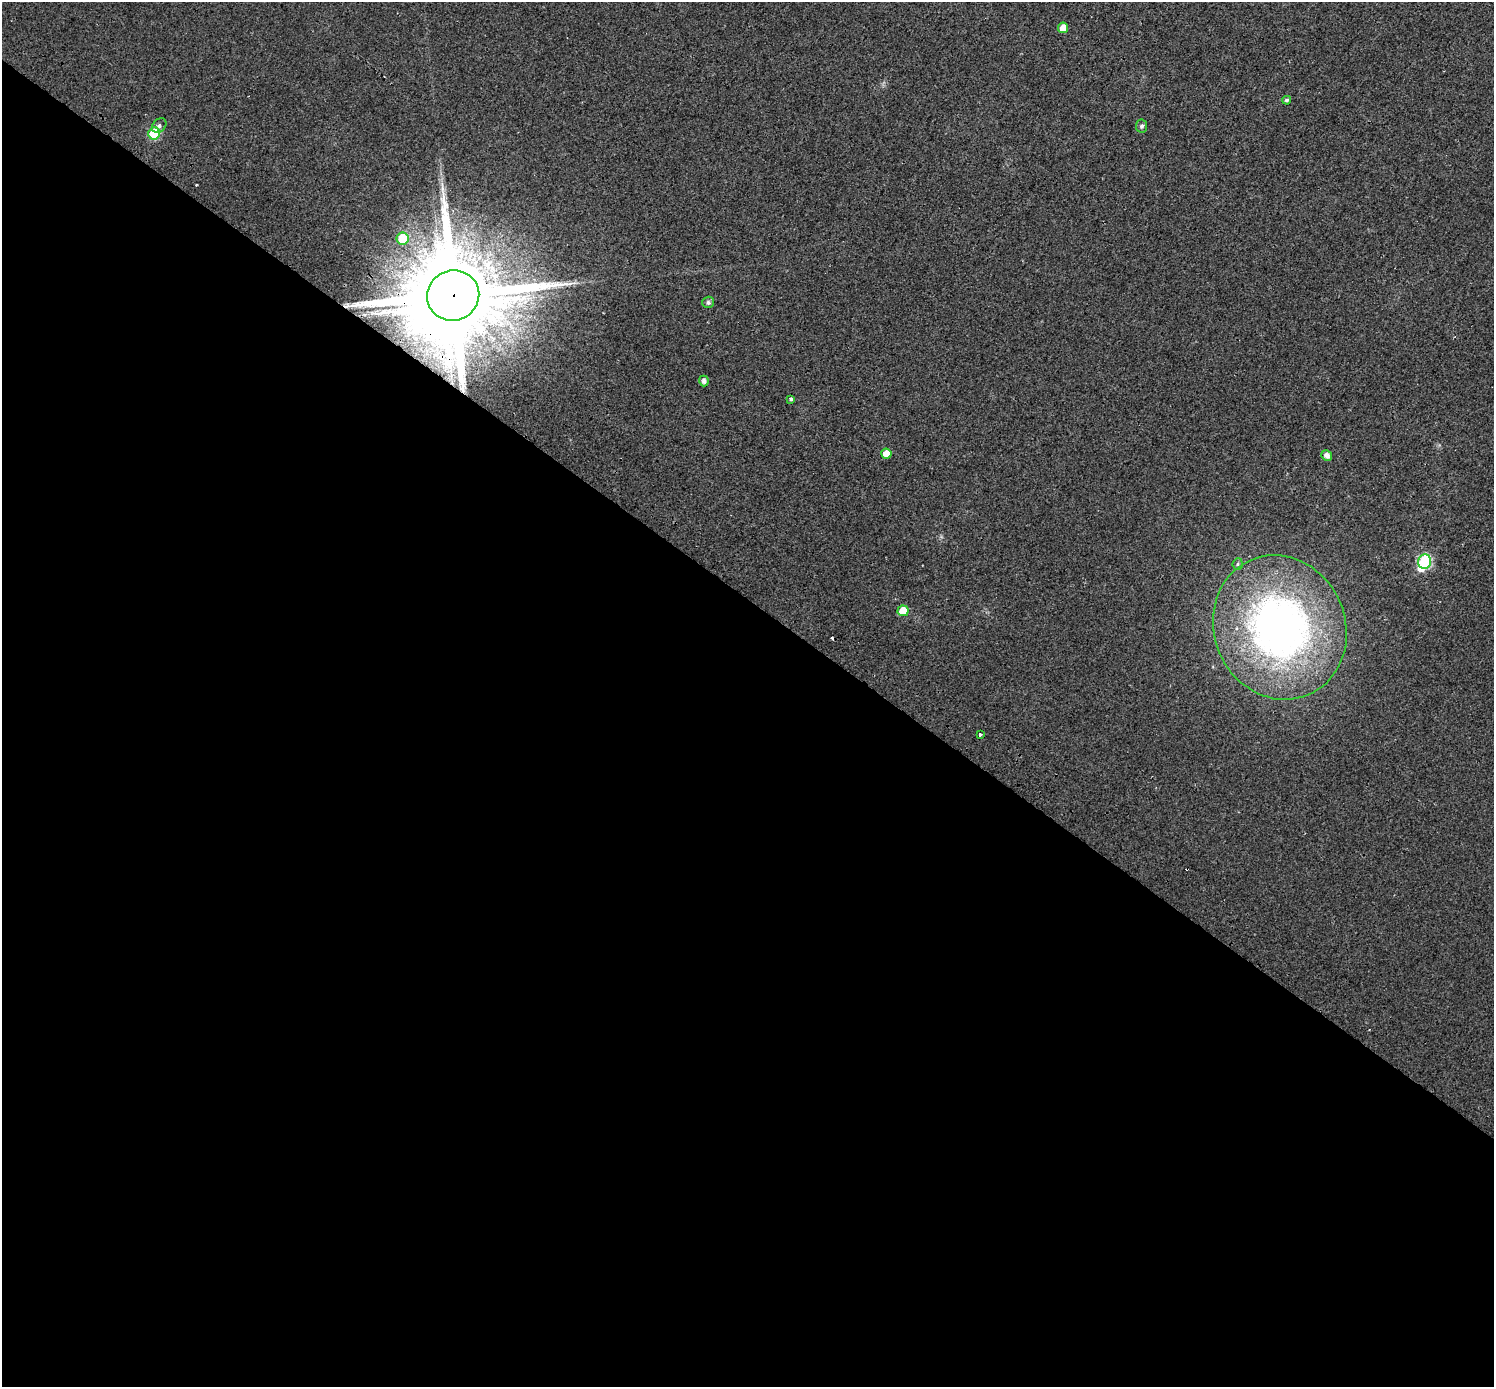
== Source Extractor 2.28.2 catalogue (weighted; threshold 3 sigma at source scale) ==
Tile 14 of 4 x 4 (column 2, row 4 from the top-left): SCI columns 1554-3045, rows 266-1650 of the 6097 x 6135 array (HDU 1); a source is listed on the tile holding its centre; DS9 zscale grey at full resolution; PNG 1496 x 1389 px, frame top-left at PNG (2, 2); each listed source drawn as its Kron ellipse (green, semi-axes under 4 px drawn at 4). Shown black and unused: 57% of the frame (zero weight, under 2 of 3 exposures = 4% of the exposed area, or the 3 px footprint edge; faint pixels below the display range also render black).
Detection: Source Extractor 2.28.2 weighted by HDU 2 'WHT'; one run over the whole footprint, this tile lists its part. Background 0.0241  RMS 0.01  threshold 0.0453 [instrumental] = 3 sigma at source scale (4.5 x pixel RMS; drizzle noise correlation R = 1.50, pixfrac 1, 0.0396/0.0396 arcsec/px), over >= 5 px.
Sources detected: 21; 1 inside a brighter object's white glare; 2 cosmic-ray / hot-pixel residue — neither listed nor drawn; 1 inside a brighter listed object's ellipse — not listed separately; the other 17 listed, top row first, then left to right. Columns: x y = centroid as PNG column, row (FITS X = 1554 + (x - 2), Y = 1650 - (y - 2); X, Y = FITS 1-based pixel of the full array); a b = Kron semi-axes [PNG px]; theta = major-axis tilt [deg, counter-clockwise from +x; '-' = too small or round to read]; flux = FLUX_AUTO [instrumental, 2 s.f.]
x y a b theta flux
1063 28 5 5 - 10
1287 100 4 4 - 2
159 126 8 6 45 3
1142 126 6 5 - 2.3
154 134 6 6 - 61
402 239 6 6 - 25
453 295 26 25 - 19000
708 302 6 5 - 2.9
704 381 5 5 - 4.4
791 399 3 3 - 11
886 454 5 5 - 10
1327 455 5 5 - 5.3
1425 562 7 6 - 84
1238 564 6 5 - 1.6
903 611 5 5 - 18
1280 627 73 65 -67 510
980 734 3 3 - 9.5
Overlapping masked pixels (flux is a lower limit): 1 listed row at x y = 453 295